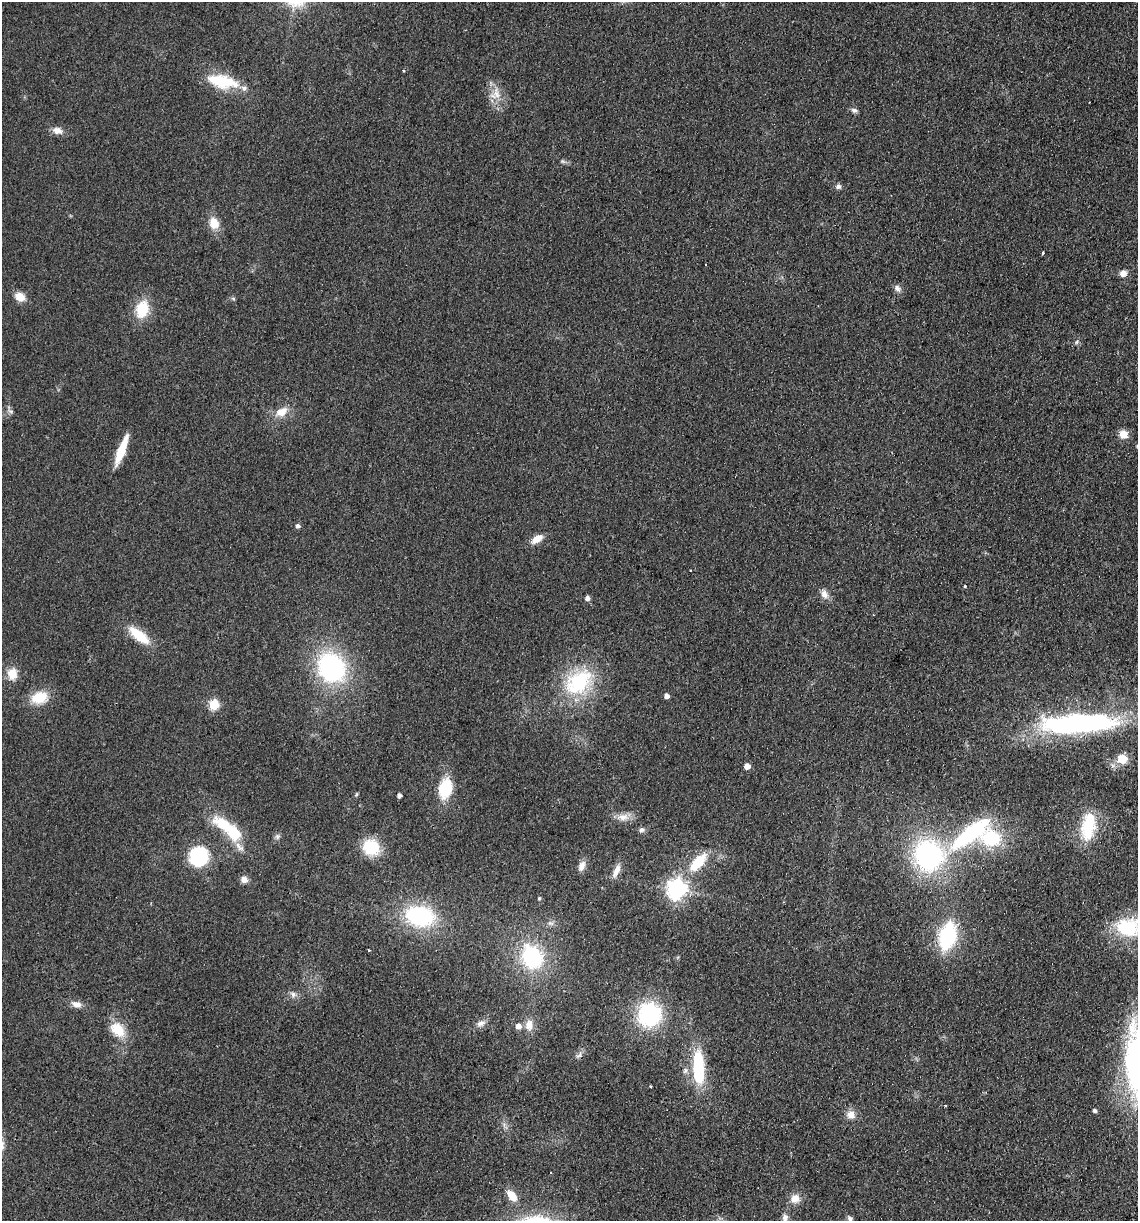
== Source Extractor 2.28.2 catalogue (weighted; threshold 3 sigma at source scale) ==
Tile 6 of 4 x 4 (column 2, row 2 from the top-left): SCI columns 1311-2446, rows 2451-3669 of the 5008 x 4901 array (HDU 1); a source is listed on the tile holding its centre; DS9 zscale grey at full resolution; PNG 1140 x 1223 px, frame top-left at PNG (2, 2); no overlay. Shown black and unused: <1% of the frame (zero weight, under 2 of 3 exposures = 3% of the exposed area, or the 3 px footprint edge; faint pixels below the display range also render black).
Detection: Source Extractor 2.28.2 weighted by HDU 2 'WHT'; one run over the whole footprint, this tile lists its part. Background 0.111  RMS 0.01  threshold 0.0449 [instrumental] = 3 sigma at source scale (4.5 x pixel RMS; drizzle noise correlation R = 1.50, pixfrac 1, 0.05/0.05 arcsec/px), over >= 5 px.
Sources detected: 82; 1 inside a brighter object's white glare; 2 cosmic-ray / hot-pixel residue — not listed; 3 inside a brighter listed object's ellipse — not listed separately; the other 76 listed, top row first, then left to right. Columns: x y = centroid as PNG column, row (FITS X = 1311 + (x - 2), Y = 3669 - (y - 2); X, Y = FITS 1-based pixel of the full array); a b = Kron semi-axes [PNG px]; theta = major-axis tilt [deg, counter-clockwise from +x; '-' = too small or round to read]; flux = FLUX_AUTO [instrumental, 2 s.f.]
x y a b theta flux
404 71 3 2 - 0.86
221 81 31 15 -11 44
496 93 20 10 -81 14
854 110 8 6 -15 3
57 130 14 9 -15 7.2
563 161 8 5 -20 2.1
838 186 7 6 - 3
214 223 15 12 -67 14
1042 253 3 3 - 1.8
1123 273 8 7 - 5.9
897 288 10 8 -51 4.3
20 297 10 8 -33 12
233 298 6 4 -20 1.3
142 309 19 13 75 29
1076 342 6 5 - 1.9
10 411 9 5 -26 2.6
281 412 16 10 29 13
1123 434 9 9 - 11
121 450 29 7 69 29
297 526 5 5 - 3.5
537 539 16 9 34 9.3
965 586 3 3 - 1.2
824 594 13 8 -70 6.5
587 598 5 5 - 4.1
139 635 30 11 -39 27
331 668 29 25 -57 150
12 674 15 12 -87 13
578 682 42 30 38 80
667 696 4 4 - 5.3
39 698 17 12 17 27
214 704 5 5 - 61
1078 724 85 20 3 220
1122 759 11 10 - 15
747 766 5 4 - 9.3
445 788 16 11 74 47
357 794 6 4 88 1.1
399 795 4 4 - 3.9
622 817 18 9 5 9
1088 826 34 17 82 42
642 830 8 6 16 3
233 832 19 11 -45 40
970 833 59 18 38 100
277 836 8 7 - 2.6
371 847 18 16 -29 36
928 855 30 28 -57 170
199 857 13 12 - 95
698 862 25 12 48 31
582 866 13 7 66 7
616 871 19 7 66 8.3
244 880 8 7 - 5.5
676 889 7 7 - 530
539 898 4 4 - 1.3
420 916 25 17 -11 110
1128 927 34 26 -5 57
947 936 25 14 75 96
369 950 3 2 - 1.4
532 957 28 22 -62 75
293 994 9 8 - 4.2
76 1004 13 8 -15 6.9
649 1015 26 24 83 89
481 1023 12 7 29 5.1
529 1025 15 9 84 8.7
518 1026 6 6 - 5.8
118 1030 21 14 -43 22
579 1055 11 6 41 3.5
1136 1064 85 29 -88 210
698 1067 41 12 -88 61
685 1071 8 7 - 3.5
650 1086 3 2 - 1
945 1105 4 2 - 0.87
1094 1110 4 4 - 2.4
851 1114 10 9 - 8.7
512 1196 12 8 -50 15
795 1199 12 10 20 9.9
785 1217 10 8 85 4.7
850 1218 8 6 -51 2.8
Isophote crosses this tile's border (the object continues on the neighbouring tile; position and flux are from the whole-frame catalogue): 2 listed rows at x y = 1128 927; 1136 1064